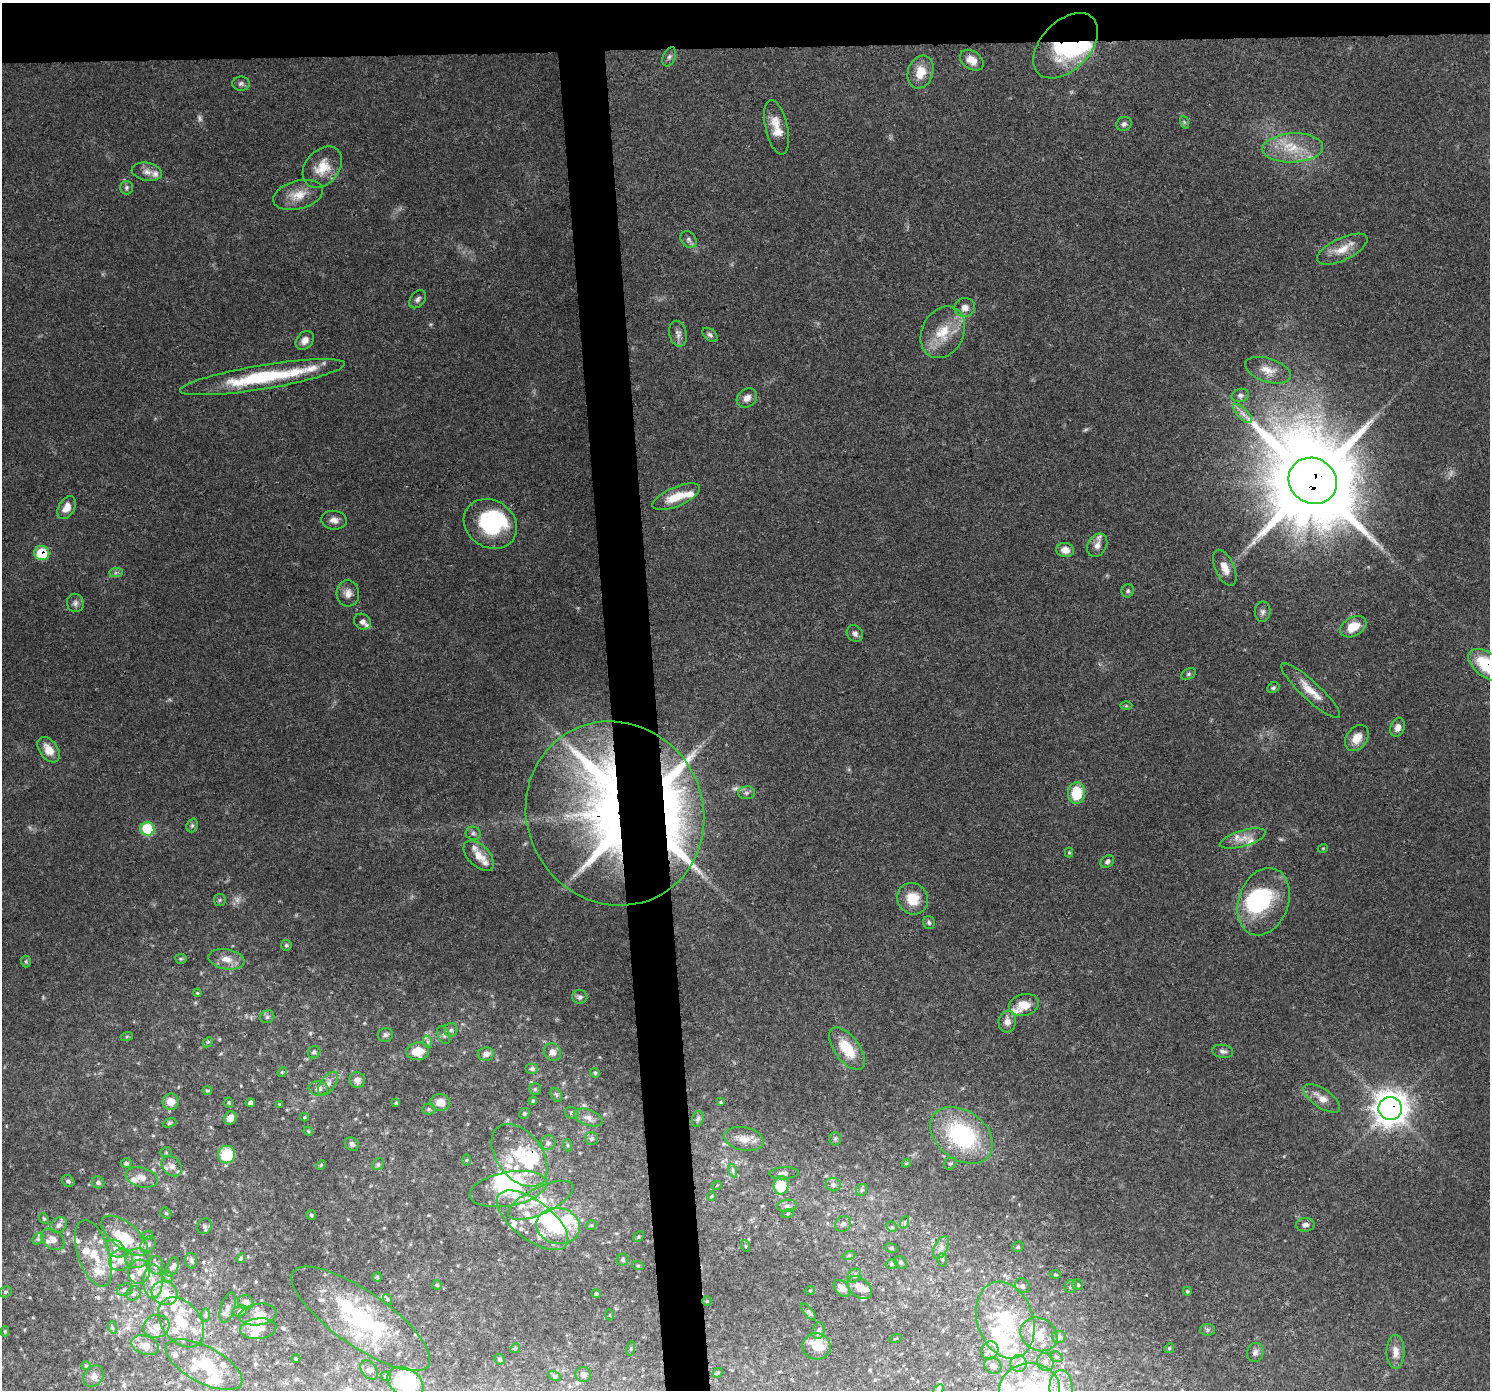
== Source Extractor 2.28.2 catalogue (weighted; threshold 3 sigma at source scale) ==
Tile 2 of 3 x 3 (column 2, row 1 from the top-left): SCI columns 1489-2976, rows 2815-4202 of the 4464 x 4205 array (HDU 1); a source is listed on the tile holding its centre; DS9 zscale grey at full resolution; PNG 1492 x 1392 px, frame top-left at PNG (2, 3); each listed source drawn as its Kron ellipse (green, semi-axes under 4 px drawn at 4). Shown black and unused: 6% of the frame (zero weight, under 3 of 4 exposures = <1% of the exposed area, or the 3 px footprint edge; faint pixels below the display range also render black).
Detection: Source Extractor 2.28.2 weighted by HDU 2 'WHT'; one run over the whole footprint, this tile lists its part. Background 0.0497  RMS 0.0039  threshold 0.0177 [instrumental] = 3 sigma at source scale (4.5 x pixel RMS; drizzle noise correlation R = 1.50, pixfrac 1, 0.0396/0.0396 arcsec/px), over >= 5 px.
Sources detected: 338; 5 too faint to see at this stretch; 12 inside a brighter object's white glare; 1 cosmic-ray / hot-pixel residue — neither listed nor drawn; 72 inside a brighter listed object's ellipse — not listed separately; the other 248 listed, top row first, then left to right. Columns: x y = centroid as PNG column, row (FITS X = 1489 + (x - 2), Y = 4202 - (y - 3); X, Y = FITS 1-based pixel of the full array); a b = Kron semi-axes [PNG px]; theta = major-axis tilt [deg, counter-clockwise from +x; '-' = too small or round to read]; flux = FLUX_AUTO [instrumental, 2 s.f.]
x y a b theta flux
1066 46 39 24 46 34
669 57 10 6 66 1.2
972 60 13 9 -34 4.6
920 72 17 12 70 7.2
241 84 8 7 - 1.1
1184 122 6 4 -71 0.67
1124 124 8 7 - 1.2
777 127 28 11 -77 6.9
1293 148 30 14 3 13
322 167 23 17 49 8.8
147 172 15 9 -11 2.8
127 188 7 6 - 1
298 195 25 14 15 6.9
688 239 9 7 -48 1.4
1342 249 27 11 26 6.6
418 299 10 7 49 1.3
965 307 10 9 - 2.9
943 332 27 21 63 13
678 334 13 8 -78 2.2
710 335 9 5 -39 1.1
305 340 10 8 46 2.7
1268 370 24 12 -18 5.3
262 377 83 12 9 33
1240 395 9 6 12 1.2
747 398 11 9 39 2.6
1243 414 12 5 -45 2
1313 481 25 22 -33 7600
676 497 25 9 23 8.8
67 507 12 8 61 4.1
334 520 13 9 -7 2.7
490 524 28 23 -33 34
1097 545 12 9 60 3
1065 550 9 7 -14 3.8
42 553 7 7 - 16
1225 568 19 9 -66 4.6
116 573 7 4 1 0.87
1128 591 6 6 - 0.82
348 593 13 11 -85 3
75 603 9 8 - 1.6
1263 612 10 8 89 1.5
362 622 9 7 -36 1.7
1353 627 14 9 29 7.2
855 633 9 7 -45 1.6
1487 665 21 12 -37 21
1188 674 8 5 28 0.75
1273 688 6 5 - 0.76
1311 691 39 9 -43 7.3
1126 706 6 4 0 0.53
1398 727 9 7 72 2.5
1357 738 14 10 54 5.3
49 750 14 9 -54 5.1
746 793 8 6 0 1.2
1076 793 11 8 87 14
615 813 93 88 -60 210
192 825 7 5 70 0.89
147 829 7 6 - 23
473 833 7 6 - 1.1
1243 838 24 8 16 4
1323 848 5 3 - 0.33
1069 853 5 4 - 0.45
479 856 18 10 -45 5.2
1107 861 7 5 36 1.2
913 899 16 15 - 8.8
220 900 6 6 - 0.76
1264 902 35 25 70 34
929 923 6 6 - 0.92
286 945 5 5 - 0.67
181 959 5 5 - 0.58
226 959 18 10 -10 4.5
26 962 6 5 - 0.72
197 993 4 3 - 0.43
580 997 7 7 - 1.2
1024 1005 15 11 14 5.8
267 1017 7 6 - 1
1007 1022 11 8 84 3.2
451 1030 7 6 - 1.1
385 1035 7 7 - 1.2
444 1035 9 5 -68 1
127 1036 6 4 20 0.49
208 1042 6 4 45 0.52
428 1042 6 4 -72 0.73
847 1049 25 12 -53 14
418 1051 11 9 5 7.2
1223 1051 10 6 -8 1.5
314 1052 6 6 - 1
552 1052 9 8 - 2.6
486 1054 8 6 7 2.2
532 1069 6 5 - 1.2
282 1072 5 4 - 0.48
595 1073 5 4 - 0.74
357 1080 8 8 - 2.5
328 1084 14 7 54 2.4
318 1088 9 7 -5 2.2
535 1089 6 5 - 0.65
207 1091 5 4 - 0.56
556 1095 7 5 -60 0.78
1322 1098 21 9 -35 4.6
533 1101 4 3 - 0.44
171 1102 8 8 - 4.8
229 1102 5 4 - 0.54
440 1102 10 8 -9 4.6
721 1102 4 3 - 0.43
250 1103 5 4 - 1.2
396 1103 4 3 - 0.55
279 1104 4 3 - 0.31
1390 1108 11 11 - 620
428 1109 6 5 - 0.7
572 1113 7 6 - 0.98
524 1114 6 4 60 0.67
304 1117 4 4 - 0.42
588 1117 15 7 -20 2.4
230 1118 7 6 - 3.2
698 1119 8 5 69 0.93
169 1123 7 4 18 0.69
308 1131 5 4 - 0.39
962 1135 35 24 -36 47
591 1138 6 6 - 0.97
744 1139 20 11 -12 5
835 1139 7 6 - 0.83
548 1143 7 7 - 1.2
352 1144 7 6 - 1.3
567 1145 6 4 -71 0.42
166 1152 5 5 - 0.55
227 1155 9 8 - 16
519 1155 35 22 -53 20
466 1160 5 3 - 0.47
126 1163 5 5 - 0.91
906 1163 5 4 - 0.46
378 1164 6 5 - 0.87
950 1164 6 5 - 0.8
321 1165 5 3 - 0.45
172 1166 11 8 -43 2.6
733 1171 7 4 -72 0.79
784 1173 14 6 3 1.7
142 1177 16 9 -15 3.5
68 1181 7 5 -36 0.89
98 1182 6 6 - 1.1
717 1185 5 3 - 0.31
781 1185 9 7 83 12
833 1185 7 6 - 1.4
508 1189 39 17 10 21
862 1190 6 5 - 0.78
711 1196 4 4 - 0.45
541 1200 35 13 26 11
787 1206 10 6 7 1.4
166 1213 6 5 - 0.63
788 1213 6 4 20 0.5
311 1215 5 5 - 0.59
44 1219 6 4 -52 0.56
532 1220 42 19 -37 18
905 1222 6 4 71 0.63
843 1224 8 7 - 1.4
59 1225 9 7 45 1.6
591 1225 5 4 - 0.52
1305 1225 9 7 3 1.8
205 1226 8 7 - 1.1
558 1226 22 18 -12 25
892 1227 6 4 -46 0.74
147 1235 6 4 16 0.63
125 1236 28 13 -38 10
639 1236 6 4 44 0.5
38 1239 6 5 - 0.71
53 1239 13 9 -38 2.9
148 1244 9 7 51 1.5
746 1246 6 4 -70 0.46
941 1247 12 6 63 2
1018 1247 6 5 - 0.71
891 1248 7 4 -10 0.76
116 1249 10 7 -40 2.4
93 1253 34 15 -72 11
849 1255 7 4 19 0.65
137 1258 12 9 17 3.2
241 1258 5 4 - 0.8
121 1260 12 10 33 4.2
623 1260 6 5 - 0.83
942 1260 6 4 -82 0.68
191 1261 8 6 -86 1
901 1262 7 5 -44 0.8
891 1264 6 5 - 0.65
156 1265 9 7 -85 2
638 1266 6 4 -19 0.48
172 1267 10 5 64 1.2
139 1272 12 10 75 3.3
1055 1274 5 4 - 0.51
168 1276 6 5 - 0.63
854 1276 7 6 - 1.1
377 1277 5 5 - 0.5
153 1281 17 9 -89 5.2
437 1285 5 5 - 0.52
1078 1285 6 5 - 0.86
1022 1286 8 7 - 1.2
859 1287 14 9 -41 4
1071 1287 7 6 - 0.87
842 1288 9 7 -45 2.5
125 1290 8 6 15 1.2
810 1290 5 3 - 0.35
1187 1291 4 4 - 0.57
5 1292 7 5 17 0.81
133 1293 7 6 - 1.3
165 1293 13 11 -24 7.7
596 1293 4 4 - 0.63
387 1299 6 3 -72 0.36
707 1301 5 4 - 0.48
246 1302 8 7 - 1.9
228 1308 15 7 73 2.2
240 1311 7 5 18 0.86
809 1312 10 4 -50 0.91
258 1314 19 11 8 4.5
206 1315 7 4 89 0.68
610 1315 5 3 - 0.37
361 1319 82 27 -35 46
1005 1320 39 28 -71 32
181 1322 28 19 -53 14
156 1326 13 11 18 4.5
112 1327 6 4 -72 0.58
258 1329 18 10 6 4.5
1208 1330 7 6 - 0.86
5 1331 5 4 - 0.52
819 1331 8 6 74 1.1
1039 1334 19 16 -30 9.3
1059 1337 7 6 - 1.4
896 1338 6 3 19 0.4
145 1345 14 9 -20 3.6
817 1346 14 13 - 7.6
515 1348 5 4 - 0.6
1169 1348 5 4 - 0.46
631 1349 7 3 81 0.53
990 1350 9 8 - 2.1
1255 1352 10 8 74 1.6
1395 1352 17 9 -89 3.9
1056 1357 7 5 -20 0.82
296 1359 4 3 - 0.31
499 1359 5 5 - 0.67
1045 1362 9 8 - 2
1018 1363 8 8 - 2.6
204 1365 42 18 -28 15
86 1366 5 4 - 0.46
993 1366 9 7 -38 2.4
369 1370 10 7 -54 1.6
718 1373 5 3 - 0.57
583 1374 8 7 - 2
94 1376 12 9 54 2.5
386 1376 5 4 - 0.71
554 1376 7 4 -28 0.7
405 1383 19 14 -34 29
1061 1387 17 11 -88 5.9
939 1389 6 4 45 0.53
1030 1390 30 26 3 29
Overlapping masked pixels (flux is a lower limit): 8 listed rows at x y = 1066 46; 1313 481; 490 524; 42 553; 1487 665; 615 813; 1390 1108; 204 1365
Isophote crosses this tile's border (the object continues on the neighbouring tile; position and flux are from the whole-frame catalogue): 3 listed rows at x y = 1487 665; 405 1383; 1030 1390
Unlisted compact peaks at least as high as the median listed source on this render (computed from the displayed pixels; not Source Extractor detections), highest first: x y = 310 1033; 430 324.